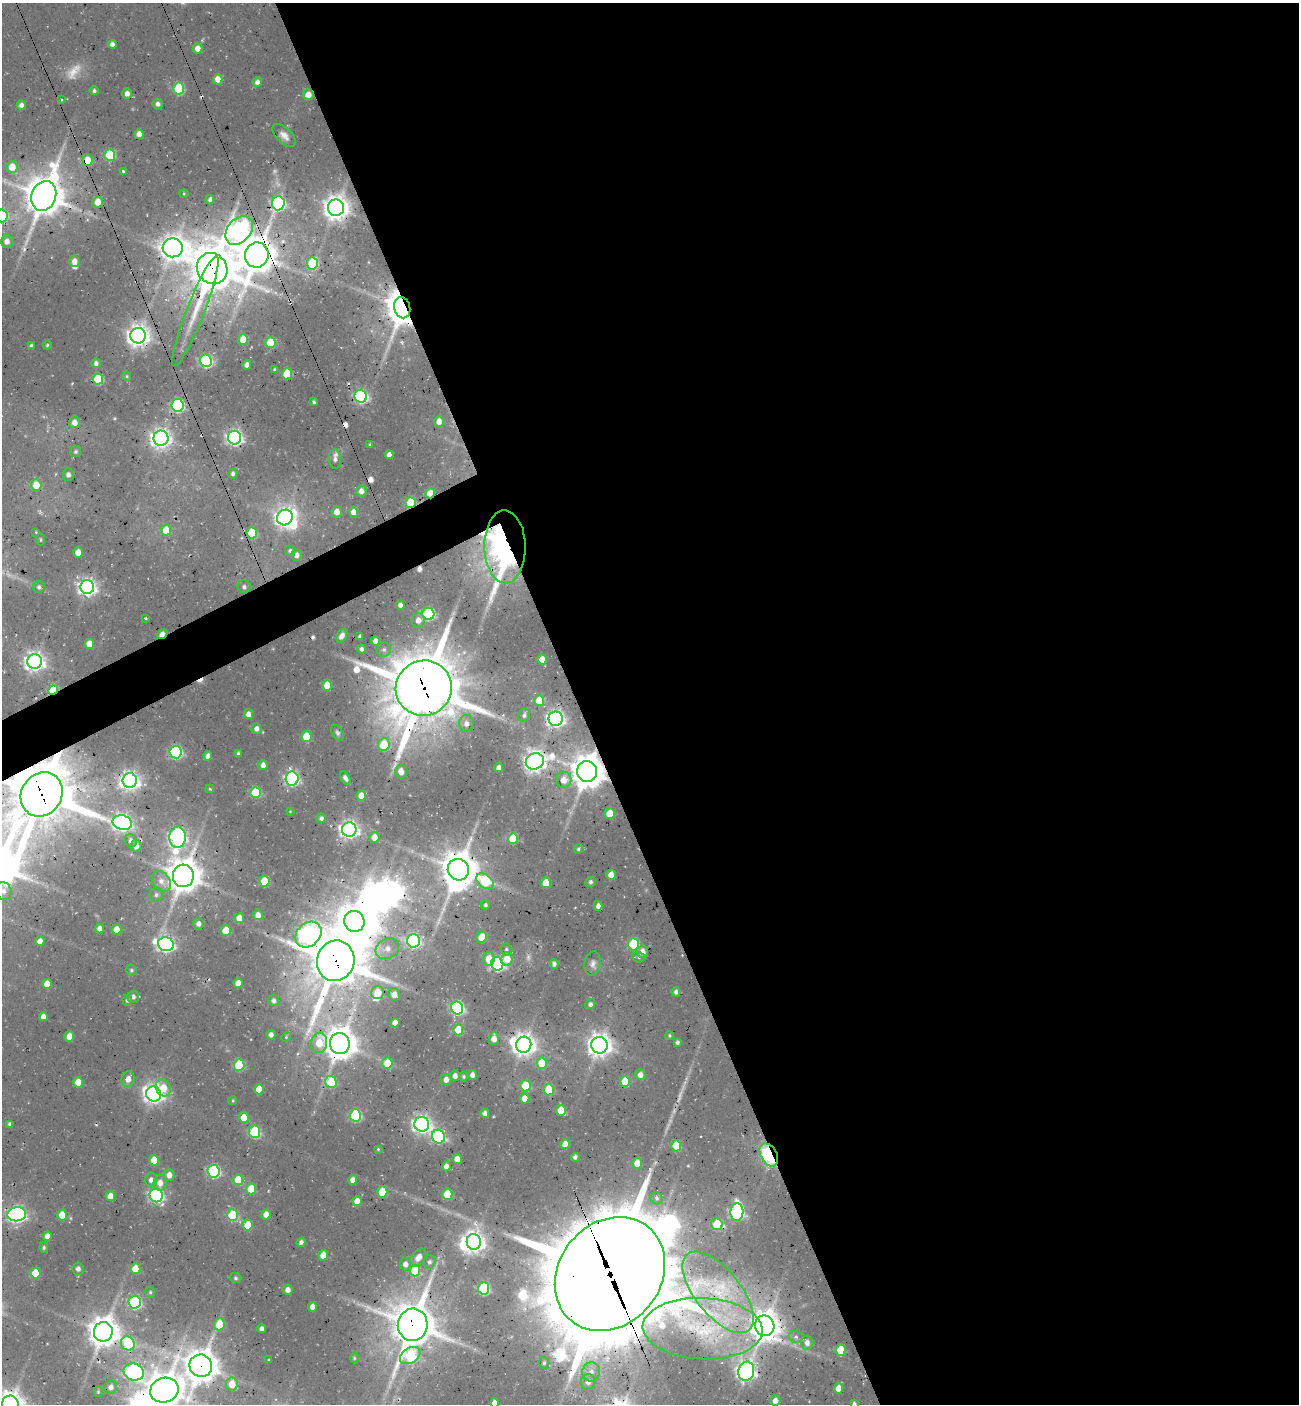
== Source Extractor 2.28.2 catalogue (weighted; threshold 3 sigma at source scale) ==
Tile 8 of 4 x 4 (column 4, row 2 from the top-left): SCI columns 4105-5401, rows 2875-4276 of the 5672 x 5741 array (HDU 1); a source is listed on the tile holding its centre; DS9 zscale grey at full resolution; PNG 1301 x 1406 px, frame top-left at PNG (2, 3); each listed source drawn as its Kron ellipse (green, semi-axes under 4 px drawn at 4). Shown black and unused: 57% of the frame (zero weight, under 3 of 4 exposures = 8% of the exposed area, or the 3 px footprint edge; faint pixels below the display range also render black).
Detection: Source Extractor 2.28.2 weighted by HDU 2 'WHT'; one run over the whole footprint, this tile lists its part. Background 0.0363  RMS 0.0049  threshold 0.0219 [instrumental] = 3 sigma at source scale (4.5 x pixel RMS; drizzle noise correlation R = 1.50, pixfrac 1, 0.0396/0.0396 arcsec/px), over >= 5 px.
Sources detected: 316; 5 too faint to see at this stretch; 10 inside a brighter object's white glare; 6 cosmic-ray / hot-pixel residue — neither listed nor drawn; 4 inside a brighter listed object's ellipse — not listed separately; the other 291 listed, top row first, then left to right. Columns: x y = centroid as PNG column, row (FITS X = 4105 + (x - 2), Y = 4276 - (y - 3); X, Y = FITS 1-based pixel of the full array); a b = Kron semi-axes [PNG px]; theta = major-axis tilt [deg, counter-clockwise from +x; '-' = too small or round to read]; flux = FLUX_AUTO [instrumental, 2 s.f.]
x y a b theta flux
112 44 4 4 - 2.4
198 48 5 5 - 4.7
218 79 5 4 - 5.6
257 82 5 4 - 2.2
179 89 6 5 - 34
94 91 4 4 - 1.3
127 94 5 5 - 2.8
308 95 5 5 - 4.5
62 100 3 2 - 0.44
158 104 5 5 - 1.9
21 105 5 4 - 2.6
139 134 5 4 - 4.9
284 135 14 7 -44 3.4
110 155 6 5 - 32
87 160 5 5 - 12
12 167 6 5 - 8.3
123 171 3 3 - 0.87
184 194 4 4 - 0.5
44 196 15 12 70 1400
210 200 5 4 - 1.5
98 202 5 5 - 7.4
278 203 7 6 - 91
336 208 8 8 - 570
2 216 6 6 - 33
239 230 16 11 48 190
7 241 6 6 - 3.5
173 248 10 9 - 550
257 255 12 11 - 1200
74 261 6 5 - 3.7
312 263 6 5 - 38
212 269 16 14 -51 2000
402 308 10 8 -78 1200
195 311 59 9 69 16
138 336 8 7 - 410
243 339 5 5 - 10
270 343 5 5 - 21
47 345 4 3 - 0.64
31 346 4 3 - 1.2
206 361 6 6 - 73
96 363 5 4 - 1.8
247 365 5 4 - 2.1
275 370 3 3 - 1
287 374 5 5 - 18
127 376 5 4 - 0.61
98 379 5 5 - 31
361 396 6 6 - 85
314 402 3 3 - 0.74
178 405 6 6 - 73
439 421 5 5 - 4.5
74 422 6 5 - 2.9
161 438 7 7 - 300
234 438 7 6 - 170
369 445 3 3 - 0.45
76 452 6 5 - 1
389 455 4 4 - 3.5
335 459 9 6 -85 1.9
233 474 5 4 - 1.5
68 475 6 5 - 1.7
36 485 6 5 - 8
361 491 5 5 - 3.4
430 493 5 4 - 15
411 503 5 5 - 31
337 512 5 5 - 4.4
354 512 5 4 - 5.1
285 517 8 7 - 310
166 530 5 5 - 10
36 532 4 3 - 0.49
252 533 5 5 - 23
41 540 6 4 -85 0.6
505 547 36 20 -89 260
290 551 5 5 - 1.6
78 552 5 5 - 5.2
297 555 6 5 - 2.6
39 587 6 5 - 1.2
87 587 7 7 - 210
244 587 6 6 - 1.3
400 605 5 4 - 2.5
428 614 6 6 - 57
146 619 3 2 - 0.54
418 620 7 6 - 3.6
162 634 6 4 33 7.5
342 636 7 5 61 2.4
360 636 4 3 - 1
375 641 5 4 - 4
89 644 5 4 - 7
362 649 5 4 - 1.9
384 650 7 7 - 1.7
542 659 5 4 - 7.1
35 662 7 7 - 280
327 685 5 5 - 9.9
424 688 28 27 - 3300
53 690 5 4 - 36
539 701 5 5 - 12
248 714 5 4 - 3.3
524 715 7 5 65 1.4
556 719 7 7 - 190
466 724 8 7 - 2.9
256 729 5 5 - 2.1
337 733 8 5 -61 1.3
306 737 5 5 - 15
384 745 6 5 - 18
176 752 6 6 - 73
238 753 4 4 - 0.94
208 756 5 4 - 2.3
535 761 9 8 - 340
263 765 5 4 - 3.2
499 768 4 4 - 2.8
401 771 7 6 - 4.9
587 771 10 10 - 1100
345 778 7 4 -59 2
292 779 7 6 - 110
564 780 8 7 - 5.2
130 781 7 7 - 240
210 789 4 3 - 0.48
255 793 5 5 - 29
42 794 23 20 56 3000
361 796 5 5 - 5.1
290 811 3 3 - 0.34
610 814 5 5 - 10
321 818 5 4 - 1.2
122 823 10 7 -14 210
349 829 7 7 - 230
178 837 11 8 86 170
374 837 5 5 - 5.5
513 839 5 5 - 21
131 841 7 6 - 2.3
136 846 6 5 - 3.9
578 849 5 4 - 0.81
458 870 11 10 - 1200
611 875 5 4 - 5.3
183 876 11 10 - 1000
161 881 11 8 -52 4.2
264 881 5 5 - 16
485 881 10 6 -37 32
590 882 5 5 - 1.1
546 883 5 5 - 11
3 891 9 8 - 3.3
156 895 7 6 - 1.5
485 905 4 4 - 1
598 906 5 4 - 2.1
258 915 5 5 - 3.3
239 918 5 4 - 5.5
354 921 10 10 - 840
198 924 5 5 - 2.7
100 929 5 4 - 2.6
117 929 5 5 - 5.6
226 931 5 5 - 14
308 935 14 11 43 220
482 937 6 5 - 9.6
40 941 5 4 - 4.2
413 941 7 6 - 97
166 944 8 7 - 180
633 944 6 5 - 40
387 948 12 9 28 4.6
506 949 6 5 - 1
642 952 6 5 - 4.5
639 957 6 5 - 0.96
489 959 7 6 - 8.2
507 959 7 6 - 8.3
336 961 20 18 72 2300
593 963 12 8 81 2.5
497 964 6 6 - 110
554 964 4 4 - 1.9
131 970 5 5 - 0.96
238 983 5 4 - 5.4
47 984 5 5 - 7.3
676 992 4 4 - 1.8
377 993 6 6 - 11
394 994 6 6 - 4.4
133 997 6 6 - 2
127 1000 5 4 - 1.1
274 1001 5 5 - 2
590 1004 5 4 - 1.6
457 1008 6 6 - 82
43 1017 4 4 - 3
395 1023 5 4 - 4.5
458 1030 5 5 - 16
271 1035 5 4 - 2.3
670 1036 4 4 - 0.72
69 1037 5 5 - 8.2
286 1037 5 4 - 0.62
494 1039 6 5 - 4.1
677 1042 4 3 - 1.4
319 1043 10 8 82 12
340 1043 10 10 - 960
524 1045 8 7 - 430
599 1045 8 8 - 480
387 1063 5 5 - 11
542 1063 6 5 - 18
239 1065 6 5 - 35
472 1075 5 5 - 2.3
640 1075 5 5 - 3.5
455 1076 5 5 - 2.3
464 1077 5 4 - 0.81
128 1079 8 6 71 4.1
446 1079 6 5 - 3.3
625 1081 5 5 - 16
78 1082 5 5 - 8.9
331 1082 6 5 - 24
525 1086 5 5 - 19
163 1088 9 7 -63 8.3
259 1089 5 4 - 7.2
549 1089 6 5 - 19
154 1094 8 7 - 290
525 1098 5 5 - 5.9
233 1101 4 3 - 0.56
561 1110 5 5 - 12
485 1113 5 4 - 2.9
355 1115 6 5 - 49
244 1117 5 5 - 7.7
10 1124 4 4 - 1.5
422 1124 7 7 - 240
255 1132 6 5 - 46
439 1137 7 6 - 73
565 1144 5 4 - 5.8
676 1146 5 5 - 20
378 1149 4 3 - 0.51
769 1155 12 8 -61 78
575 1157 4 4 - 1.6
457 1159 5 4 - 4.9
154 1160 5 5 - 9.2
637 1163 5 5 - 8.9
446 1166 5 4 - 2.8
214 1171 6 6 - 75
169 1175 6 5 - 4.1
151 1180 7 6 - 2.6
238 1180 5 5 - 12
353 1180 5 4 - 3.4
160 1183 8 6 85 4.5
251 1189 5 5 - 15
382 1192 5 5 - 16
447 1194 5 5 - 16
156 1195 7 6 - 120
110 1196 5 5 - 5.6
656 1198 6 6 - 1.3
357 1201 5 4 - 6.2
737 1212 9 6 86 92
17 1214 9 7 6 200
266 1214 5 4 - 4.9
62 1215 5 5 - 10
232 1215 6 5 - 31
717 1224 6 5 - 25
248 1225 5 5 - 12
47 1236 5 4 - 3.5
301 1242 5 4 - 1.9
474 1242 8 7 - 400
44 1248 5 4 - 0.85
323 1255 5 5 - 7.3
418 1257 10 6 51 4.2
429 1262 6 6 - 1.7
405 1264 6 5 - 3
78 1269 6 6 - 1.6
135 1269 5 5 - 12
415 1270 6 5 - 21
35 1273 5 5 - 16
610 1274 61 51 51 11000
235 1278 6 5 - 1
484 1288 6 5 - 56
288 1290 5 5 - 2.9
150 1292 5 5 - 0.89
718 1292 49 22 -51 45
135 1302 6 6 - 73
312 1307 5 4 - 4
219 1324 6 5 - 15
413 1325 16 15 - 1800
765 1326 10 9 - 750
262 1329 4 4 - 2.5
703 1329 60 30 -3 62
103 1332 9 9 - 830
796 1337 7 5 -15 1.6
128 1343 7 6 - 36
807 1343 7 6 - 3
840 1350 5 5 - 16
410 1355 11 7 32 47
354 1358 5 3 - 0.7
269 1360 3 2 - 0.47
544 1363 6 4 87 0.93
201 1366 11 11 - 1000
746 1371 10 8 74 230
134 1372 10 8 -16 110
591 1372 9 8 - 3.6
588 1382 8 7 - 2.9
232 1384 6 6 - 11
111 1387 7 6 - 3.1
838 1388 5 4 - 6
164 1390 14 12 20 1100
98 1392 5 4 - 0.71
775 1401 5 5 - 3
494 1403 5 4 - 3.7
854 1403 3 3 - 0.92
10 1404 8 8 - 600
Overlapping masked pixels (flux is a lower limit): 41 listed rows (the first 20) at x y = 308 95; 87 160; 44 196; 98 202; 239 230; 173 248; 257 255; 212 269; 402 308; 138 336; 361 396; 178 405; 430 493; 411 503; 505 547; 162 634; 424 688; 53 690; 556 719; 587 771
Isophote crosses this tile's border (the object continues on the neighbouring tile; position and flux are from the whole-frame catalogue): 6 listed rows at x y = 2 216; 3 891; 164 1390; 494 1403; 854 1403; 10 1404